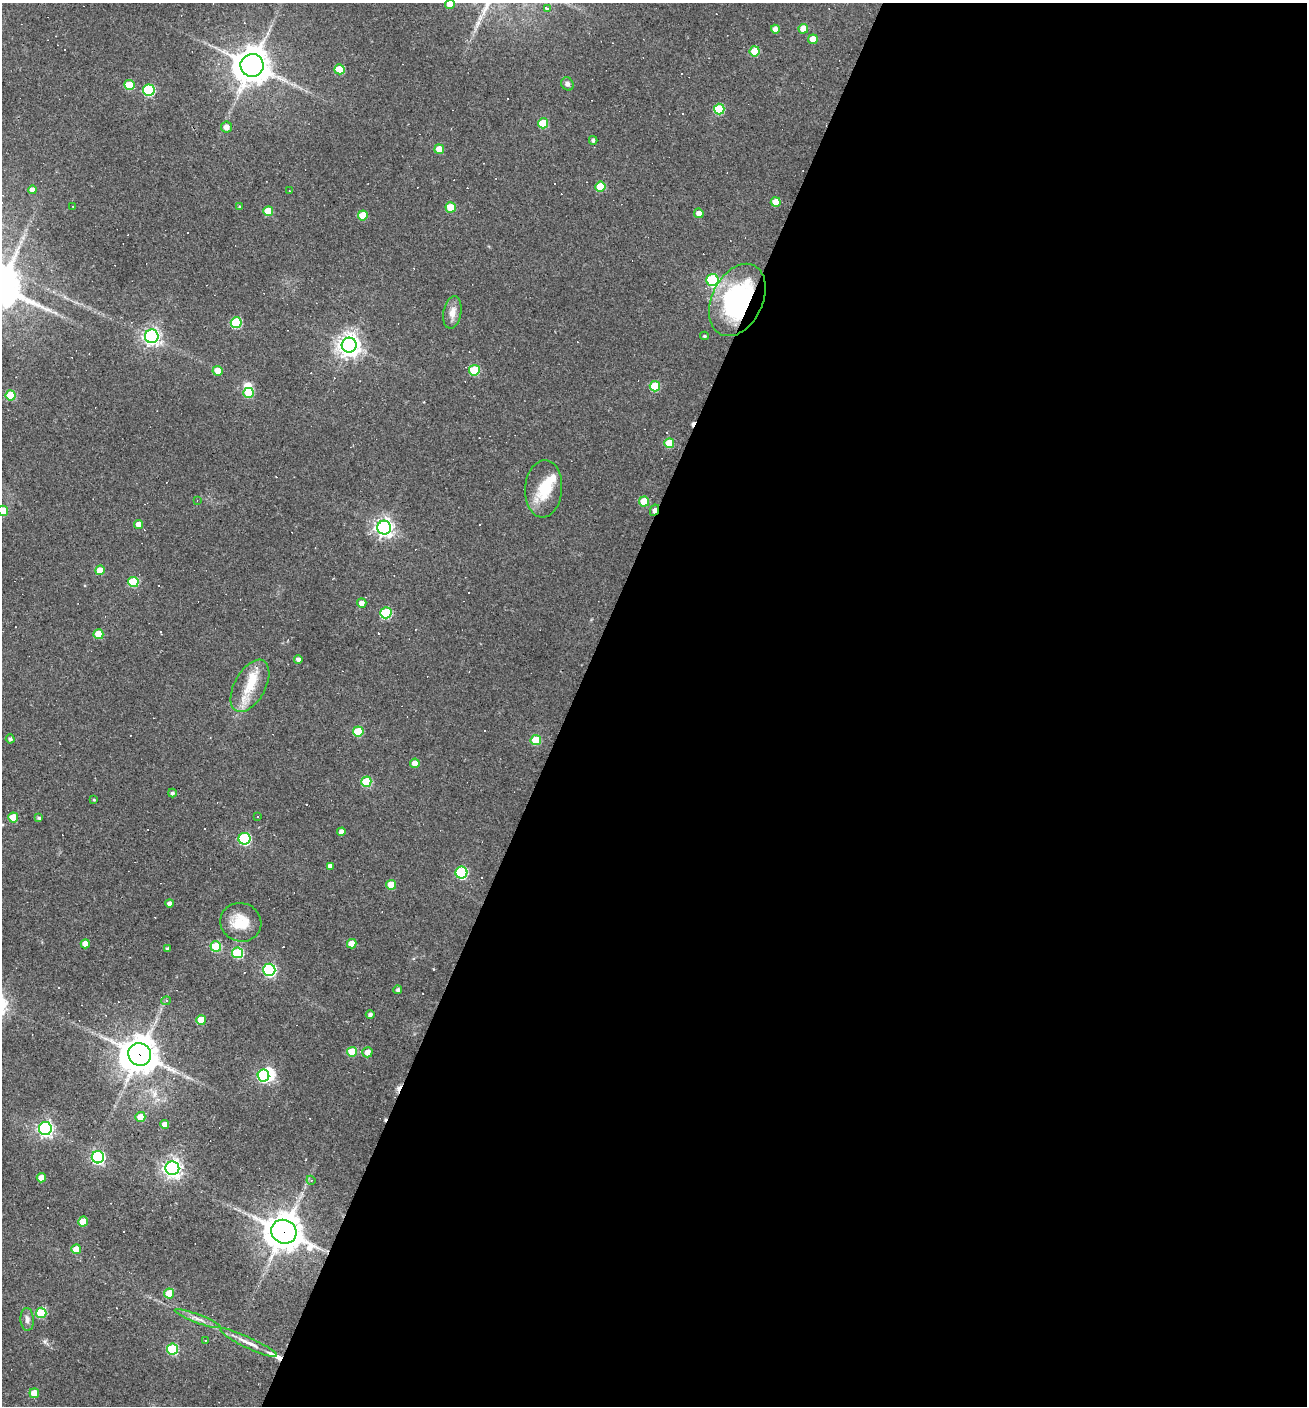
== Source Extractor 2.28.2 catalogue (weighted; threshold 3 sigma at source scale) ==
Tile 12 of 4 x 4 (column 4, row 3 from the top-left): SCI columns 4187-5491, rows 1405-2808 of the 5628 x 5617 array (HDU 1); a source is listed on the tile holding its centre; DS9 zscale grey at full resolution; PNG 1309 x 1408 px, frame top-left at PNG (2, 3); each listed source drawn as its Kron ellipse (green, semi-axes under 4 px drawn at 4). Shown black and unused: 56% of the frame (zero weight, under 2 of 3 exposures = <1% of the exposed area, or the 3 px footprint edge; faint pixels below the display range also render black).
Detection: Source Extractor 2.28.2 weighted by HDU 2 'WHT'; one run over the whole footprint, this tile lists its part. Background 0.0535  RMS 0.0077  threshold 0.0346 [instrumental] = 3 sigma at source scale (4.5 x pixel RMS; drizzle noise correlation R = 1.50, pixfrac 1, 0.05/0.05 arcsec/px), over >= 5 px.
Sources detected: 139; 4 inside a brighter object's white glare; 31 cosmic-ray / hot-pixel residue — neither listed nor drawn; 2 inside a brighter listed object's ellipse — not listed separately; the other 102 listed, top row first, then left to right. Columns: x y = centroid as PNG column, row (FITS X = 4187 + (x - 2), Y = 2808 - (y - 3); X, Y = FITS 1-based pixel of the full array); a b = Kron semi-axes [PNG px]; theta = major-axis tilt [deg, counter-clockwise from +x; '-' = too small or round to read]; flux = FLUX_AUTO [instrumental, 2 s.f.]
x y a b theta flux
450 4 5 5 - 7.9
547 8 3 3 - 19
775 29 4 4 - 4.6
803 29 5 4 - 10
813 39 5 4 - 11
755 51 5 5 - 21
252 65 11 11 - 1600
339 69 5 5 - 19
567 84 7 6 - 2.8
129 85 5 5 - 22
149 90 6 5 - 74
719 109 5 5 - 38
543 123 5 5 - 26
226 127 5 5 - 5.1
593 140 4 4 - 1.8
439 149 5 4 - 9.7
600 187 5 5 - 25
32 190 4 4 - 3.7
290 191 3 2 - 1.2
776 202 5 5 - 12
73 206 2 2 - 0.44
240 206 4 3 - 0.82
451 207 5 5 - 20
268 211 5 5 - 18
699 213 5 4 - 5.4
363 215 5 5 - 18
712 280 6 6 - 66
737 300 38 25 64 140
452 312 16 9 80 7
236 323 5 5 - 57
152 336 7 6 - 280
704 336 4 3 - 1.3
349 345 7 7 - 630
474 370 5 5 - 37
218 371 5 5 - 11
655 386 5 5 - 32
249 393 5 5 - 26
11 395 5 5 - 31
669 443 5 5 - 22
544 489 28 18 86 22
197 500 3 3 - 0.62
644 501 5 5 - 22
654 510 6 4 63 9.5
3 511 5 5 - 21
139 524 4 4 - 6.8
384 528 7 7 - 340
100 570 5 5 - 13
133 582 5 5 - 35
362 603 4 4 - 6
386 613 5 5 - 54
98 634 5 5 - 19
298 659 4 4 - 2.5
250 686 28 15 61 21
358 731 5 5 - 29
10 739 4 4 - 2
536 740 5 5 - 30
415 763 5 4 - 7.1
366 782 5 5 - 32
172 793 4 4 - 1.9
94 800 3 3 - 0.7
257 816 2 2 - 0.74
13 817 5 5 - 21
39 818 4 3 - 1.5
341 832 4 4 - 4.3
244 839 6 6 - 82
330 866 4 4 - 2.8
461 873 6 6 - 74
391 885 5 5 - 14
169 903 4 4 - 3
241 922 21 19 -23 19
85 944 4 4 - 7.7
352 944 5 4 - 9.5
216 946 5 5 - 40
167 948 4 4 - 1
238 953 5 5 - 56
269 970 6 6 - 130
398 990 4 4 - 1.8
166 1001 5 4 - 1.1
370 1015 4 4 - 2.3
201 1020 5 5 - 13
352 1052 5 5 - 20
367 1052 5 5 - 6
140 1054 12 11 - 1700
263 1076 6 5 - 110
140 1117 5 5 - 10
165 1125 4 4 - 5.4
45 1129 6 6 - 250
98 1157 6 6 - 150
172 1168 7 7 - 400
41 1178 4 4 - 8.6
311 1180 5 4 - 1.1
83 1222 5 5 - 16
284 1232 13 11 -25 1700
76 1249 5 5 - 12
169 1293 5 5 - 16
41 1313 5 5 - 36
27 1319 11 6 -87 3.5
198 1319 24 4 -21 4.9
205 1340 3 2 - 0.52
249 1343 31 5 -25 7.8
172 1349 5 5 - 58
34 1393 5 5 - 11
Overlapping masked pixels (flux is a lower limit): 4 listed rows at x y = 737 300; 654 510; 140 1054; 284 1232
Isophote crosses this tile's border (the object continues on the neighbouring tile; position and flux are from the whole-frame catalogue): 2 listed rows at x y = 450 4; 3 511